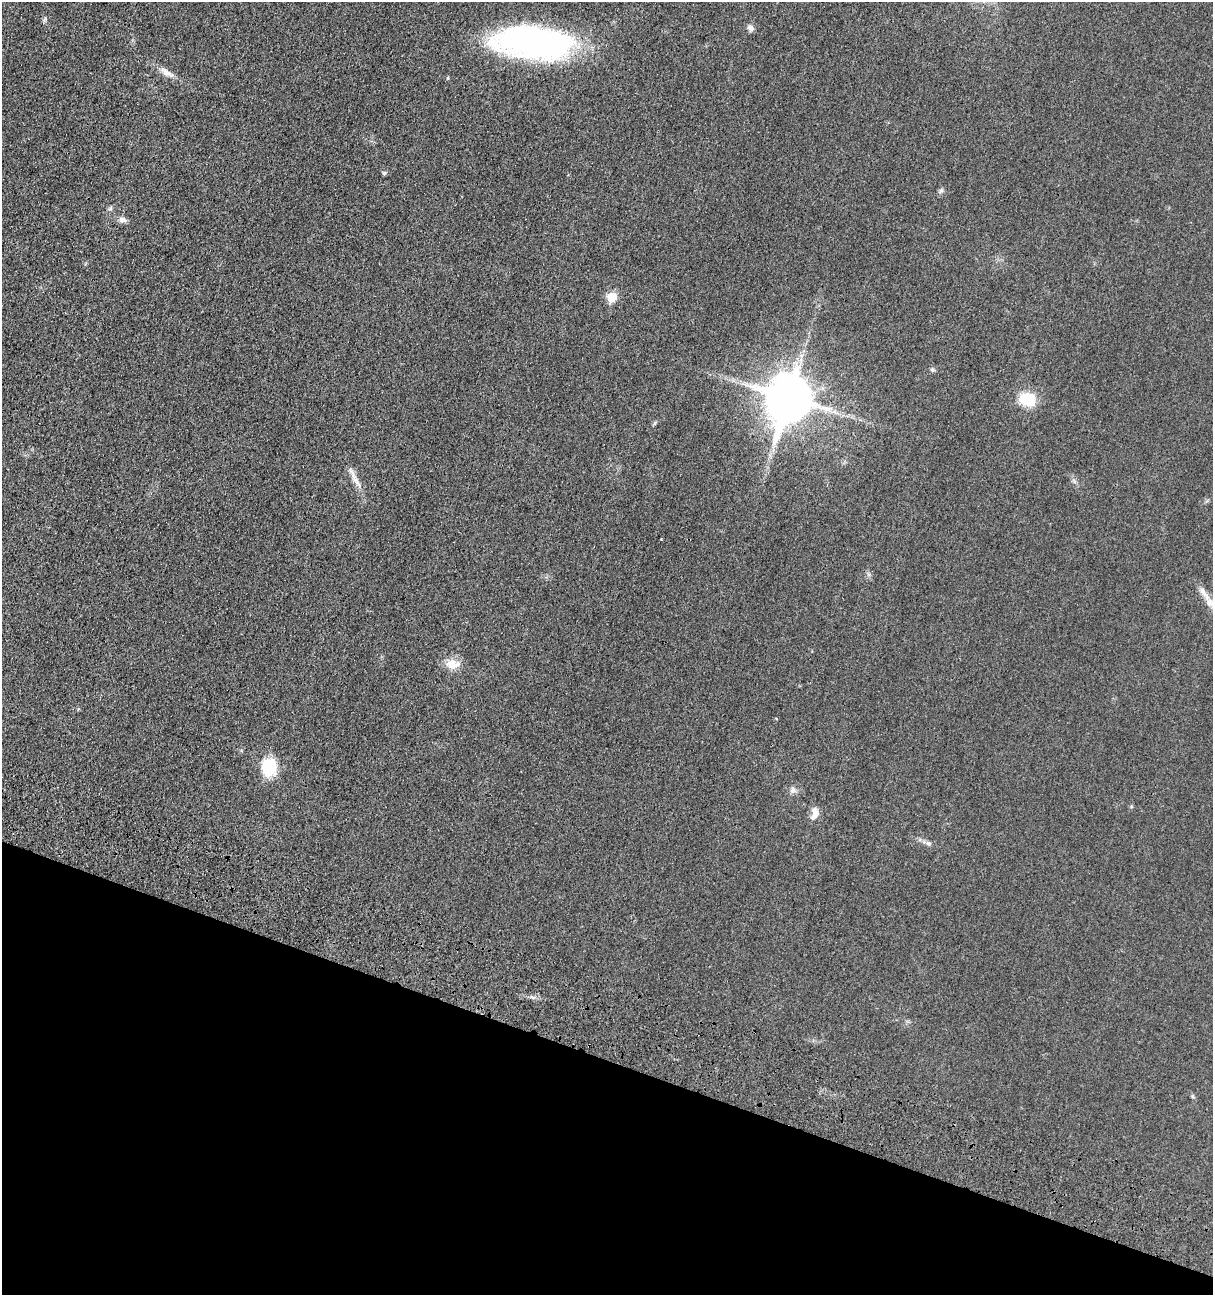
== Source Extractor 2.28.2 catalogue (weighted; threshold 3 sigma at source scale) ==
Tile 15 of 4 x 4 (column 3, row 4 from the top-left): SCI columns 2846-4056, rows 175-1467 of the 5538 x 5518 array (HDU 1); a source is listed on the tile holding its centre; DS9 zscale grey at full resolution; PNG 1215 x 1297 px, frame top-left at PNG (2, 2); no overlay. Shown black and unused: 18% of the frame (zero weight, under 3 of 4 exposures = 11% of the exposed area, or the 3 px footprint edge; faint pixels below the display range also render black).
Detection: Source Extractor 2.28.2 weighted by HDU 2 'WHT'; one run over the whole footprint, this tile lists its part. Background 0.0292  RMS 0.0053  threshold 0.024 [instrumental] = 3 sigma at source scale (4.5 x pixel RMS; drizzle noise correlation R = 1.50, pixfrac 1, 0.05/0.05 arcsec/px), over >= 5 px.
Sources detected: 19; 1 inside a brighter listed object's ellipse — not listed separately; the other 18 listed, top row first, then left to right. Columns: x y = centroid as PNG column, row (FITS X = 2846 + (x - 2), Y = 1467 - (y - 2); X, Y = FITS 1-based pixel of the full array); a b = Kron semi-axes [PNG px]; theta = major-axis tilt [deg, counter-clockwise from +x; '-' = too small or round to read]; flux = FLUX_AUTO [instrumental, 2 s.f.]
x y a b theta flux
751 28 10 7 -33 1.8
534 43 84 32 -4 140
167 72 21 7 -30 4.2
384 173 5 4 - 1
941 191 7 4 1 0.89
110 208 6 5 - 0.97
122 220 11 7 -20 2.2
612 297 6 5 - 20
932 370 7 5 -21 0.86
789 398 15 13 73 2000
1027 399 19 14 -22 15
356 481 22 6 -54 4
1204 593 26 6 -54 5.2
452 664 20 13 -5 6.5
269 767 22 18 -88 16
793 790 9 8 - 1.8
815 812 13 9 -78 4
928 843 7 6 - 1.3